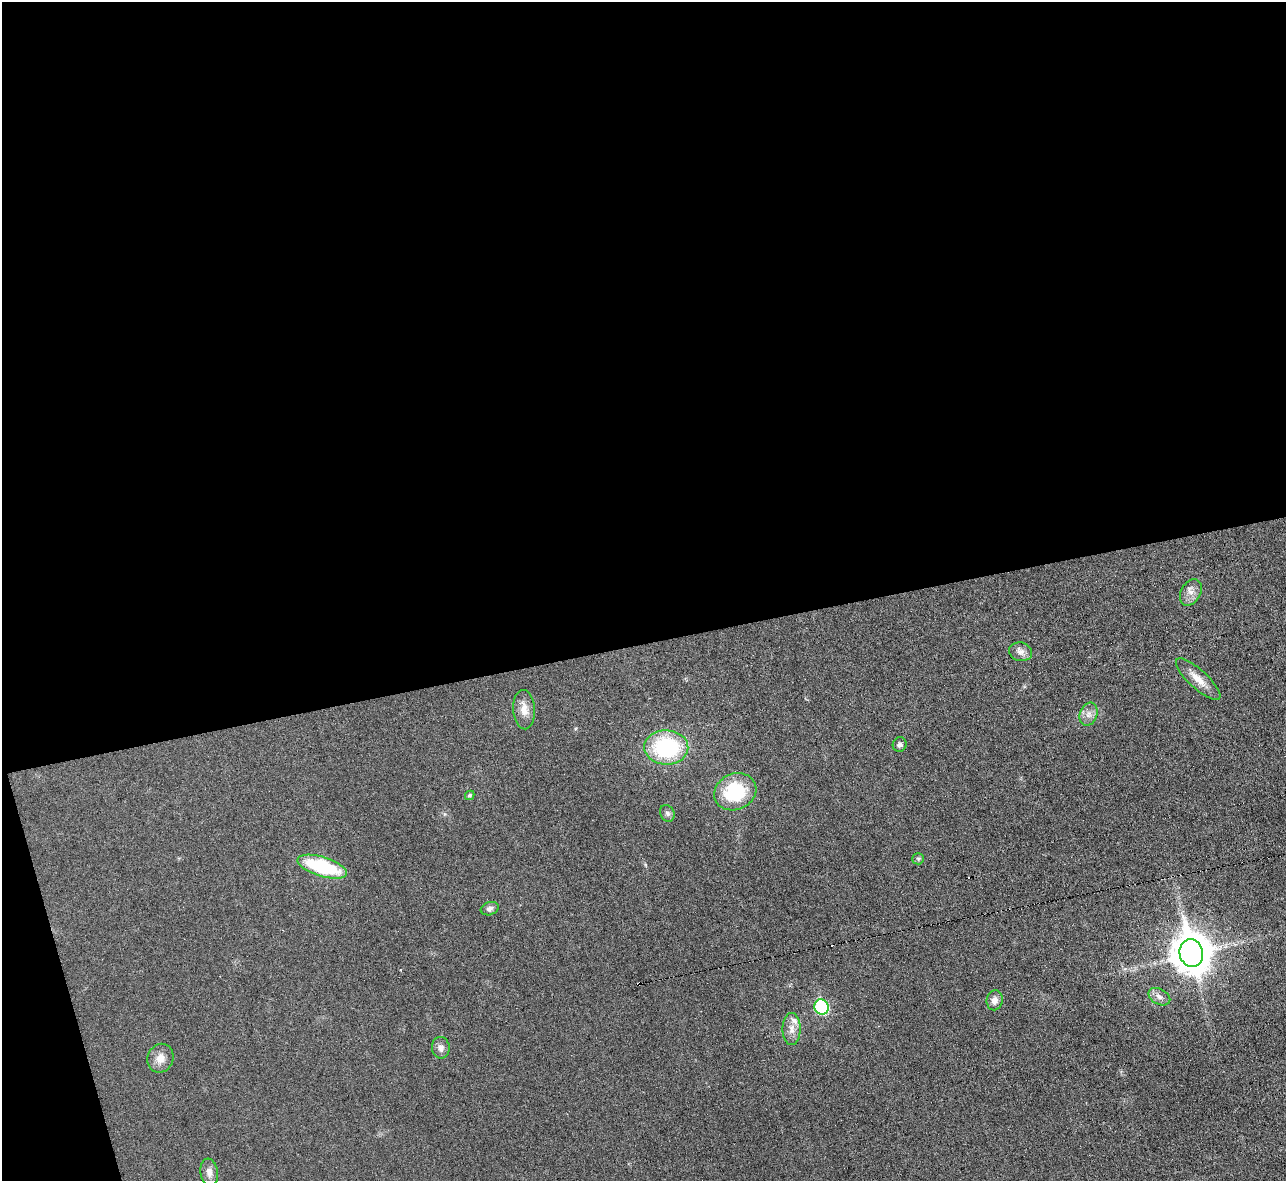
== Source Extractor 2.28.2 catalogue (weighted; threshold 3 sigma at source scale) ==
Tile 1 of 4 x 4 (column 1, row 1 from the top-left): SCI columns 1-1284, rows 3681-4859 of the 5139 x 5124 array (HDU 1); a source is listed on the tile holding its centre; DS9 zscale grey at full resolution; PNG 1288 x 1183 px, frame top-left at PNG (2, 2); each listed source drawn as its Kron ellipse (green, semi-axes under 4 px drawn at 4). Shown black and unused: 56% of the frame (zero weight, under 3 of 6 exposures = <1% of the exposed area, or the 3 px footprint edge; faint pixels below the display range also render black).
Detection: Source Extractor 2.28.2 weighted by HDU 2 'WHT'; one run over the whole footprint, this tile lists its part. Background 0.035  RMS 0.0039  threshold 0.0158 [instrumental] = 3 sigma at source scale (4.09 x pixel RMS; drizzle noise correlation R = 1.36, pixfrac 0.8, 0.05/0.05 arcsec/px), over >= 5 px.
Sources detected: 24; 2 cosmic-ray / hot-pixel residue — neither listed nor drawn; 1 inside a brighter listed object's ellipse — not listed separately; the other 21 listed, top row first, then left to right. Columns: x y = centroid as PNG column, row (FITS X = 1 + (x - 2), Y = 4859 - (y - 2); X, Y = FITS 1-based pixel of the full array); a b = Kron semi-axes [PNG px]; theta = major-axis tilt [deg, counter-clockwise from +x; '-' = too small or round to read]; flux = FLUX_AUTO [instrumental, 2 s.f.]
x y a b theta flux
1191 592 14 9 60 2.7
1021 652 11 9 -13 2
1198 679 29 9 -42 5
524 710 19 10 -86 3.9
1088 714 12 8 69 2.3
900 745 7 7 - 1.1
666 747 22 17 -1 35
735 792 21 18 24 22
470 795 5 4 - 0.71
667 813 8 7 - 1.1
918 859 6 5 - 0.66
322 867 26 9 -17 26
490 909 9 6 18 1.3
1191 953 14 11 -75 900
1159 997 11 7 -28 2
995 1000 10 8 80 2.1
822 1007 8 7 - 35
791 1029 16 9 -90 3.1
441 1048 11 9 -85 2
160 1058 15 13 69 3.7
209 1172 14 9 -83 2.4